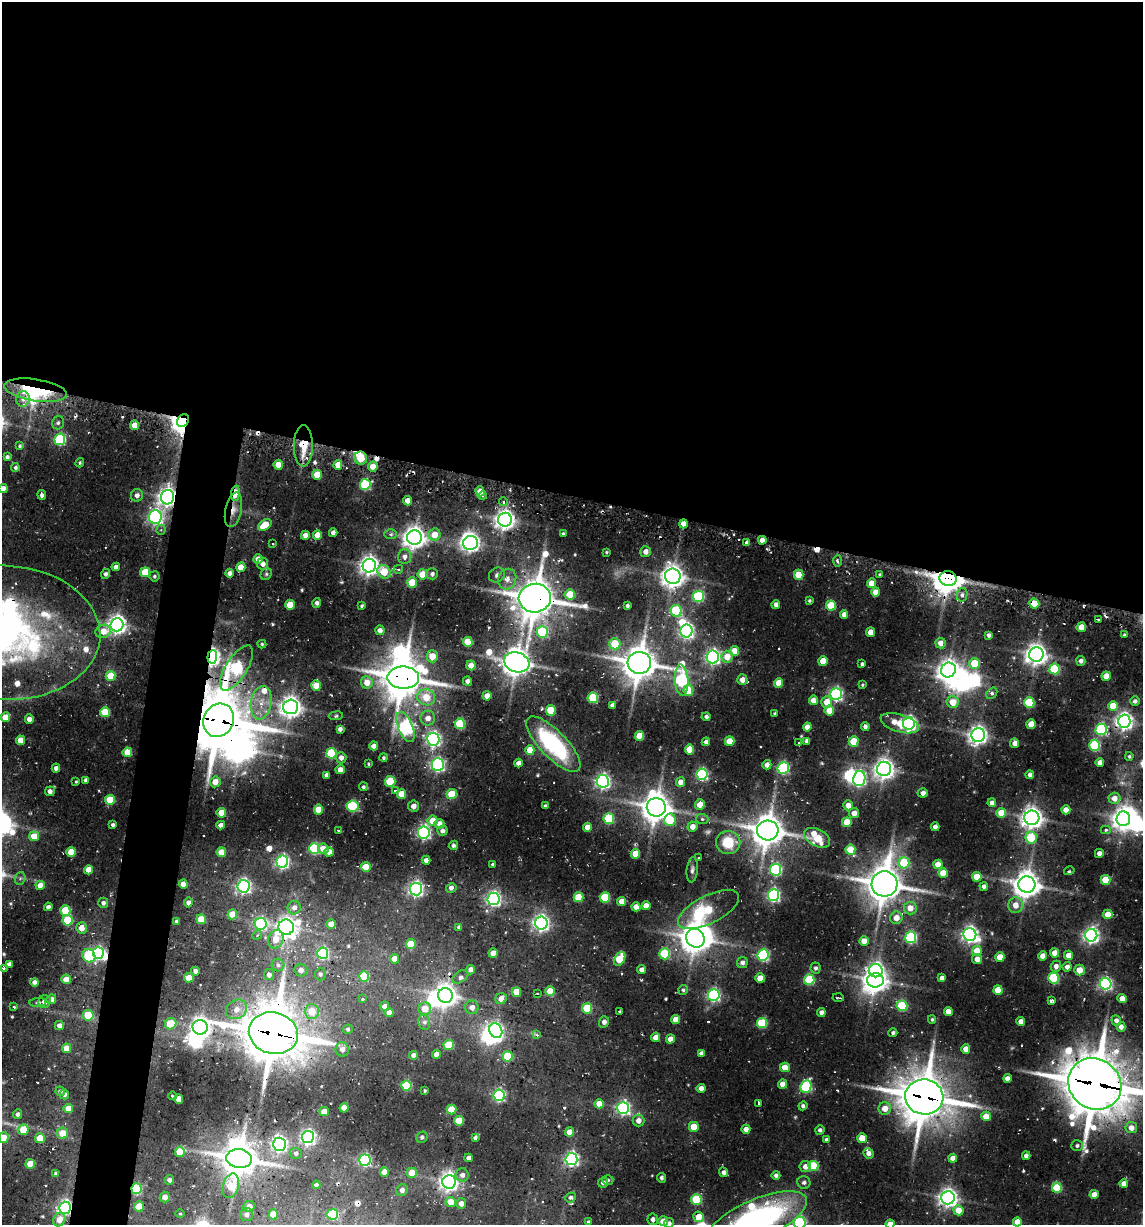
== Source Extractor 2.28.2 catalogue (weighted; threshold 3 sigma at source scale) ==
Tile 3 of 4 x 4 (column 3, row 1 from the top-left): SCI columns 3261-4401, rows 3673-4895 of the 5654 x 5023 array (HDU 1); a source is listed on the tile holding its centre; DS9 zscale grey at full resolution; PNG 1145 x 1227 px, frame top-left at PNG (2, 2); each listed source drawn as its Kron ellipse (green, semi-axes under 4 px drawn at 4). Shown black and unused: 44% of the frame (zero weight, under 2 of 3 exposures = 18% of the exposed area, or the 3 px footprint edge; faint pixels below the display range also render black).
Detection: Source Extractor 2.28.2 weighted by HDU 2 'WHT'; one run over the whole footprint, this tile lists its part. Background 0.102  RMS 0.0093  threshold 0.0421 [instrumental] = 3 sigma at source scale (4.5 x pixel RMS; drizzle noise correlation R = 1.50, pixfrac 1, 0.05/0.05 arcsec/px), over >= 5 px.
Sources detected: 555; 1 too faint to see at this stretch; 18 inside a brighter object's white glare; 13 cosmic-ray / hot-pixel residue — neither listed nor drawn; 8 inside a brighter listed object's ellipse — not listed separately; of the other 515, all 500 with FLUX_AUTO >= 0.997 (the completeness limit of this list) listed and drawn (15 fainter detections not listed), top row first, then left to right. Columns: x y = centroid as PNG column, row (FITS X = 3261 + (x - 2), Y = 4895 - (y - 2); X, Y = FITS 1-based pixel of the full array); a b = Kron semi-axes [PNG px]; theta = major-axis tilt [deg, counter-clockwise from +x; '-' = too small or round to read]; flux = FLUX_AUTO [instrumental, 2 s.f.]
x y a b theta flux
35 390 32 11 -9 63
23 399 8 6 89 4.2
183 420 7 5 52 840
58 423 7 6 - 2.2
134 425 5 4 - 15
60 439 5 5 - 84
20 446 4 3 - 1.2
303 446 20 9 90 20
7 457 4 3 - 1.8
361 458 6 6 - 33
80 463 5 3 - 1.1
278 465 5 4 - 14
338 465 5 4 - 13
373 466 5 4 - 11
15 467 4 4 - 1.8
317 475 5 4 - 23
365 484 5 5 - 78
3 489 4 4 - 8.2
480 491 5 4 - 10
235 493 7 4 84 36
42 495 5 4 - 2.5
137 495 6 6 - 4.3
482 496 4 3 - 1.5
167 497 7 6 - 500
407 501 4 4 - 5.9
503 502 4 4 - 1.4
233 510 18 8 78 16
155 517 7 6 - 240
505 520 7 7 - 580
684 524 4 4 - 8.5
265 525 7 5 36 18
161 530 5 4 - 1.6
333 533 4 4 - 4
391 534 6 5 - 1.8
563 534 3 3 - 1.1
305 535 4 4 - 5.5
317 535 5 4 - 15
435 535 6 6 - 14
414 538 7 7 - 750
762 540 4 4 - 7
272 543 3 3 - 1.2
471 543 7 6 - 450
747 543 4 4 - 4
606 552 3 2 - 1
646 552 5 5 - 5.8
404 557 7 6 - 4.3
258 559 5 4 - 11
838 561 5 3 - 2.1
263 564 6 5 - 6
369 566 7 6 - 520
116 567 4 4 - 4.6
241 567 5 4 - 13
398 569 5 4 - 1.5
145 572 5 5 - 29
384 572 7 6 - 22
229 573 4 4 - 4
106 574 5 4 - 2.5
266 574 6 5 - 1.6
423 574 5 5 - 21
432 574 6 5 - 2.7
880 574 4 3 - 1.2
497 575 8 7 - 3.5
799 575 5 5 - 24
154 576 5 5 - 1.8
673 576 8 7 - 810
507 579 10 9 - 6.9
948 579 9 7 -6 1400
412 583 5 5 - 25
871 583 5 4 - 12
876 592 5 4 - 10
570 594 5 5 - 21
962 595 7 5 77 2.7
698 596 5 5 - 85
535 598 16 14 5 2900
809 601 4 4 - 1.4
317 603 5 4 - 2.5
1034 604 5 5 - 28
290 605 5 4 - 21
776 605 4 4 - 5.3
831 605 5 5 - 31
362 606 4 3 - 1.4
627 606 3 3 - 2.1
676 611 6 5 - 83
844 614 4 4 - 6.1
1098 619 4 2 - 1.3
117 625 7 6 - 500
1081 627 5 4 - 9.7
380 630 5 4 - 5.3
103 631 8 6 20 11
686 631 6 6 - 250
542 632 6 5 - 66
871 632 5 4 - 11
3 633 97 67 -2 460
989 635 4 3 - 2.7
1125 635 4 3 - 1.9
468 642 5 5 - 28
940 643 5 5 - 7
262 644 4 4 - 1.2
615 644 6 5 - 31
734 651 5 4 - 17
1036 654 7 7 - 670
432 656 6 5 - 14
212 657 7 5 84 350
713 657 6 6 - 280
727 657 6 5 - 13
823 661 5 4 - 15
1081 661 5 4 - 3.3
517 662 13 10 -18 1300
639 663 11 11 - 1800
974 663 5 5 - 28
862 664 3 3 - 1.9
471 665 5 4 - 11
236 668 26 10 57 140
1054 669 5 5 - 58
948 670 8 7 - 700
110 676 5 5 - 22
1106 676 5 4 - 11
403 678 16 11 -1 2500
682 680 15 6 -88 150
742 680 5 5 - 8.1
467 681 4 4 - 4
367 682 6 5 - 12
779 683 5 4 - 15
862 685 3 3 - 1.2
316 686 5 5 - 18
688 690 5 5 - 24
992 693 6 4 51 2.2
836 694 6 6 - 180
487 696 4 4 - 8.1
426 697 9 8 - 19
593 698 5 5 - 56
813 700 5 4 - 8.5
1135 701 5 5 - 2.9
827 702 6 5 - 12
953 702 6 6 - 14
261 703 17 10 80 16
1029 703 5 5 - 54
612 705 4 4 - 3.2
1113 706 5 4 - 19
291 707 7 7 - 650
551 710 5 5 - 30
829 711 5 4 - 14
105 712 5 5 - 31
775 713 4 4 - 1.2
336 716 7 3 8 1.5
5 717 5 4 - 17
706 717 4 4 - 2
428 718 7 7 - 6.8
29 719 4 4 - 5.1
219 720 17 15 63 3800
1124 721 6 6 - 430
900 723 20 9 -17 23
909 723 6 6 - 260
460 724 5 5 - 51
1031 724 5 4 - 16
865 726 4 4 - 3.1
405 727 16 7 -68 240
807 727 4 4 - 6.6
340 729 4 4 - 3.8
1101 729 6 5 - 100
978 735 7 6 - 490
639 736 5 4 - 20
433 739 6 6 - 250
20 740 4 4 - 13
730 741 5 4 - 20
807 741 4 4 - 4
854 741 5 5 - 27
706 742 4 4 - 4.4
799 743 3 3 - 1.1
1015 743 5 4 - 6.7
553 744 36 13 -46 100
1095 745 5 5 - 79
374 746 4 4 - 7.1
690 749 5 5 - 19
530 750 5 4 - 14
127 752 5 4 - 15
331 753 5 5 - 66
1129 756 4 4 - 1.5
341 758 6 5 - 4.4
384 758 4 4 - 1.6
518 763 4 4 - 5
1100 763 4 4 - 7.1
368 764 3 3 - 1.1
438 765 6 6 - 220
767 765 4 4 - 5.6
56 768 4 4 - 3.9
783 768 6 5 - 120
884 769 7 7 - 590
340 770 5 4 - 7.4
702 774 5 5 - 140
327 775 4 4 - 5.2
1030 775 4 4 - 4.4
859 779 8 6 80 200
86 780 4 3 - 2.4
390 781 5 5 - 34
603 781 6 6 - 270
76 782 3 3 - 1
215 782 5 5 - 11
680 782 5 4 - 6.9
363 787 4 4 - 1.9
50 791 5 4 - 3.6
395 791 4 2 - 3.7
923 793 5 4 - 3.4
401 794 5 5 - 18
452 794 5 5 - 26
1114 798 6 5 - 7.9
110 800 5 5 - 33
992 803 4 4 - 5.2
700 805 5 5 - 11
848 805 5 5 - 7.7
353 806 6 5 - 84
414 806 5 5 - 4.9
545 806 4 3 - 2.3
656 807 9 9 - 1300
319 810 5 4 - 23
1066 810 4 4 - 8.7
221 813 5 5 - 17
854 813 5 5 - 8
1001 813 5 5 - 19
1032 818 7 7 - 700
609 819 5 5 - 67
702 819 6 5 - 1.9
1123 819 7 7 - 690
670 820 6 6 - 39
433 821 5 5 - 15
847 822 5 5 - 22
439 824 5 4 - 7.6
113 825 4 3 - 2
221 825 4 4 - 4.6
587 827 4 4 - 9.5
692 827 5 5 - 8.2
935 827 4 4 - 5.3
768 830 11 10 - 1600
1106 830 5 4 - 1.9
339 831 4 3 - 1.2
442 831 5 5 - 4
424 832 6 6 - 220
34 836 5 5 - 17
817 838 14 8 -27 41
1031 838 6 5 - 35
728 842 12 11 - 26
453 845 5 4 - 2.1
314 848 5 5 - 95
323 849 5 5 - 10
850 850 5 5 - 27
71 852 5 4 - 18
221 852 5 4 - 13
329 852 4 4 - 7.3
1099 853 4 4 - 4.5
635 854 5 5 - 18
699 858 3 3 - 2
426 860 4 4 - 3.4
282 862 6 6 - 230
904 863 5 5 - 53
938 864 5 4 - 12
493 865 3 3 - 2.4
366 867 5 5 - 23
88 870 4 4 - 15
692 870 12 5 84 3.1
776 870 6 5 - 110
1069 871 5 3 - 1
943 873 5 4 - 13
977 877 5 5 - 17
20 878 6 5 - 1.9
1106 880 5 5 - 23
183 884 4 4 - 8.4
884 884 13 12 - 1900
1027 884 8 8 - 1100
40 885 4 4 - 9.9
243 886 6 6 - 250
984 886 4 4 - 3
451 888 5 4 - 3.1
416 889 6 6 - 280
773 895 6 5 - 180
579 897 5 5 - 31
605 897 5 5 - 49
493 899 6 6 - 260
622 901 4 4 - 11
103 903 5 5 - 2.8
188 903 5 4 - 3.6
1016 905 8 7 - 8.5
646 906 4 4 - 10
48 907 4 4 - 3.1
636 907 4 4 - 8.8
294 908 7 6 - 4.6
910 908 6 6 - 9.9
65 910 5 5 - 35
709 910 33 14 27 55
232 914 5 4 - 19
1108 914 5 4 - 13
896 918 6 6 - 9.7
201 919 5 5 - 22
68 920 5 5 - 48
176 921 3 3 - 1.5
541 923 6 6 - 350
261 924 6 6 - 160
331 924 4 4 - 9.4
286 927 8 7 - 550
459 927 4 4 - 2.8
82 928 5 5 - 9.6
970 934 6 6 - 370
257 935 5 4 - 1.4
1091 935 6 6 - 330
911 937 5 5 - 110
695 938 10 8 -50 1200
276 939 9 7 68 13
864 941 5 4 - 11
411 944 5 5 - 26
977 951 5 5 - 15
98 953 6 5 - 130
323 953 6 5 - 110
493 953 5 4 - 9.5
1055 953 4 4 - 12
665 954 5 5 - 62
763 955 6 5 - 110
1069 955 4 4 - 11
89 956 7 6 - 62
1043 956 4 4 - 9
1000 957 5 4 - 15
395 959 5 4 - 9.6
620 959 7 5 61 35
977 959 5 5 - 6.3
742 963 5 5 - 3.9
9 964 4 4 - 3.5
278 965 6 6 - 2.3
1056 966 5 5 - 4.6
1067 967 4 4 - 4.6
3 968 3 3 - 2.7
816 968 5 5 - 2.2
301 970 6 6 - 5
471 970 5 4 - 5.5
642 970 4 4 - 4.4
1079 970 5 5 - 13
195 971 4 4 - 2.9
876 971 7 6 - 250
320 974 6 5 - 2.2
269 975 5 5 - 4
364 976 5 5 - 38
460 977 9 5 35 3.3
189 978 5 5 - 17
760 978 5 4 - 14
942 978 4 4 - 5.7
1053 978 5 5 - 66
66 979 5 4 - 10
809 980 5 5 - 61
875 980 8 7 - 900
35 982 4 4 - 5.4
1106 984 6 6 - 190
683 990 5 4 - 1.7
998 990 5 4 - 19
550 991 5 4 - 15
516 992 5 5 - 15
537 994 3 2 - 1
446 995 7 7 - 770
714 995 6 6 - 180
838 998 5 2 - 1.2
1122 998 4 4 - 8.4
51 999 5 4 - 5.9
363 999 3 3 - 1.7
501 999 6 5 - 7.8
1051 1001 3 3 - 6.8
38 1002 8 3 5 1.5
45 1002 6 6 - 5.2
384 1006 5 4 - 4.3
902 1006 5 5 - 56
14 1007 3 3 - 1.1
472 1007 7 6 - 5.6
587 1008 5 5 - 42
236 1009 11 9 36 8.7
425 1009 6 6 - 14
312 1011 7 7 - 17
619 1011 3 3 - 1.2
948 1011 4 4 - 11
821 1012 4 4 - 4.1
389 1013 4 4 - 6.7
88 1015 5 5 - 31
932 1019 4 3 - 1.5
676 1020 4 4 - 11
1116 1020 5 4 - 3.9
1021 1021 4 4 - 6.4
424 1022 7 6 - 2.9
604 1022 5 5 - 3.5
762 1023 5 5 - 52
171 1024 6 5 - 26
59 1026 4 4 - 4.2
200 1027 7 7 - 530
1121 1027 5 4 - 5.3
348 1029 5 4 - 1.7
496 1030 7 6 - 260
273 1033 25 20 -15 3800
893 1033 4 4 - 2
537 1035 3 2 - 5.5
656 1037 4 4 - 11
670 1039 4 4 - 8.3
449 1045 5 5 - 35
66 1048 5 4 - 14
342 1049 7 6 - 4.7
966 1049 4 4 - 9.5
701 1053 4 4 - 3.6
436 1054 4 4 - 6
413 1055 4 4 - 4.1
508 1056 5 5 - 38
785 1067 5 4 - 12
1007 1078 4 4 - 4.6
783 1084 4 4 - 9.3
1095 1084 27 25 -37 4300
406 1086 5 5 - 50
806 1086 6 5 - 97
701 1088 4 4 - 6.5
60 1091 5 4 - 2.2
425 1091 3 3 - 1.2
64 1094 5 4 - 3.1
499 1095 6 5 - 150
172 1096 4 3 - 1.9
924 1097 19 17 -10 3100
179 1099 5 4 - 13
759 1103 3 3 - 3.8
599 1104 4 4 - 13
803 1106 4 4 - 2.6
68 1108 5 4 - 12
344 1108 4 4 - 13
623 1108 6 6 - 220
885 1108 6 6 - 9.8
451 1110 5 5 - 26
324 1112 5 4 - 11
17 1114 5 4 - 2.9
986 1116 5 4 - 13
459 1121 5 5 - 25
638 1121 6 6 - 6.8
694 1127 5 5 - 17
1131 1128 6 5 - 7.6
746 1129 4 4 - 6.2
23 1130 5 5 - 17
820 1130 4 4 - 2.7
569 1132 4 4 - 8.2
62 1133 5 5 - 16
308 1137 6 6 - 270
422 1137 6 5 - 1.6
4 1138 5 5 - 12
40 1138 5 5 - 20
475 1138 4 3 - 2.1
862 1138 5 5 - 16
826 1140 3 3 - 2.2
279 1144 6 6 - 250
1077 1146 6 5 - 2.1
180 1152 5 5 - 24
296 1153 6 5 - 2.6
869 1153 5 5 - 4.7
1026 1156 4 4 - 4
468 1158 4 4 - 3.7
953 1158 4 4 - 7.6
239 1159 13 9 -7 1800
571 1159 6 6 - 240
365 1160 6 5 - 120
30 1164 5 5 - 23
805 1166 6 5 - 6
813 1166 5 5 - 50
384 1172 4 4 - 11
723 1172 5 4 - 2.5
412 1173 5 5 - 13
56 1174 4 4 - 3.3
462 1175 6 6 - 4.5
776 1175 4 4 - 2.9
662 1178 5 4 - 1.7
169 1180 5 5 - 3.4
608 1180 5 4 - 1.8
449 1182 7 6 - 480
603 1182 5 4 - 3.2
804 1182 7 6 - 2.4
1124 1184 4 4 - 7.9
316 1185 4 3 - 2.2
231 1186 12 8 75 33
1057 1188 5 5 - 42
137 1189 5 5 - 58
402 1190 6 5 - 3.9
1094 1194 4 4 - 6.9
165 1197 5 5 - 6.9
570 1197 5 5 - 2.7
948 1198 7 6 - 490
696 1199 5 5 - 54
451 1202 5 5 - 15
461 1204 5 5 - 6.5
139 1206 5 5 - 21
249 1206 5 5 - 7.8
65 1208 6 5 - 280
958 1210 5 5 - 13
180 1214 5 3 - 1.1
273 1214 5 4 - 18
332 1214 6 5 - 62
247 1215 6 6 - 4.9
698 1217 5 5 - 12
653 1219 6 5 - 3.7
757 1219 53 20 23 230
59 1220 7 6 - 9.3
663 1221 5 4 - 13
588 1222 4 4 - 1.3
1017 1222 4 4 - 13
669 1223 5 5 - 2.5
800 1223 6 5 - 150
890 1224 4 4 - 8.5
Overlapping masked pixels (flux is a lower limit): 28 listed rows (the first 20) at x y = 35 390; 183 420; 303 446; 361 458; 317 475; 235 493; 167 497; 233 510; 684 524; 948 579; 535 598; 1034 604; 3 633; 1036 654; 212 657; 236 668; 403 678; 688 690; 219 720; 884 884
Isophote crosses this tile's border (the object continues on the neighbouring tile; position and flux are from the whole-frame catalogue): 9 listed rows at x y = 3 489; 3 633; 1095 1084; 4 1138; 757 1219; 1017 1222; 669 1223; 800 1223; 890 1224